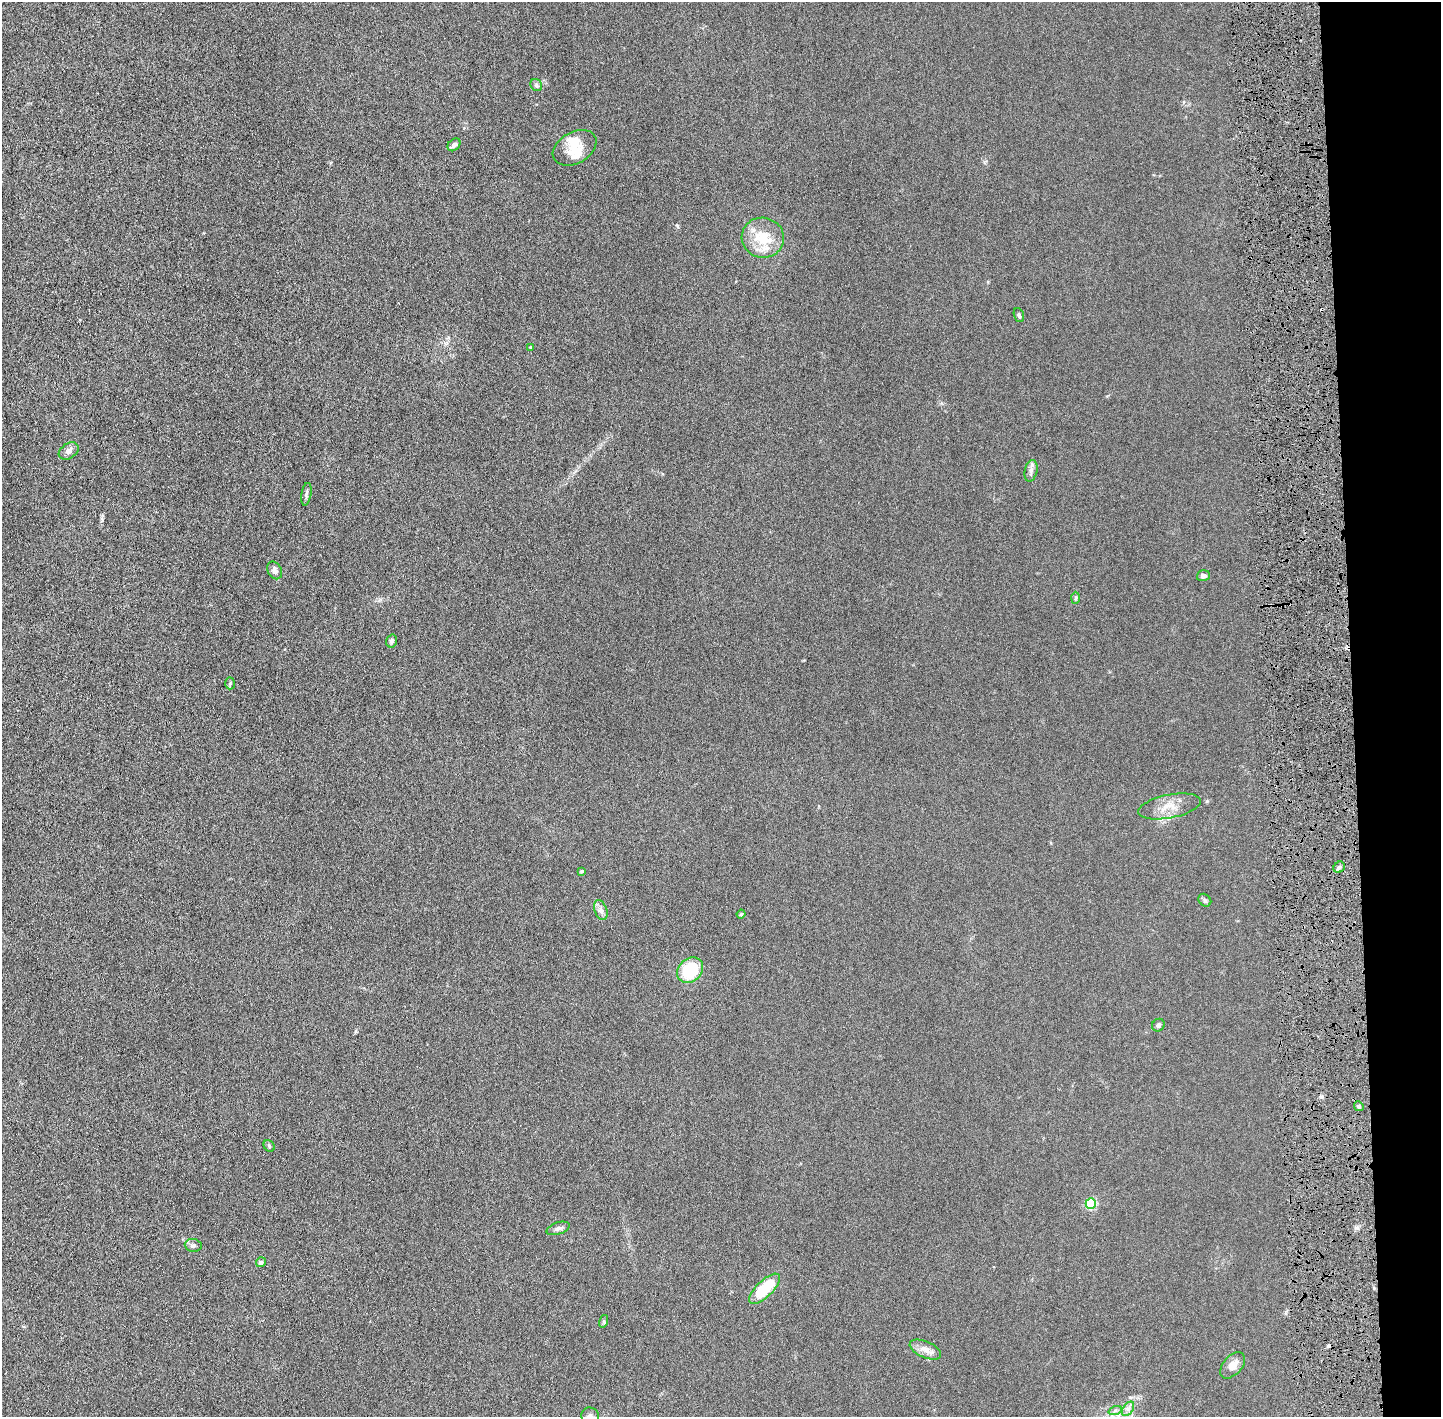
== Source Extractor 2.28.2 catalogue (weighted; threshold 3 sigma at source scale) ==
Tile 6 of 3 x 3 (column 3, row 2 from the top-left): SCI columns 2908-4346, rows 1421-2835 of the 4376 x 4256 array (HDU 1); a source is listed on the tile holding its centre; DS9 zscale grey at full resolution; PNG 1443 x 1419 px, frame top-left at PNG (2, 2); each listed source drawn as its Kron ellipse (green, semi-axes under 4 px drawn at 4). Shown black and unused: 6% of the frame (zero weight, under 4 of 8 exposures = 1% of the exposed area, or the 3 px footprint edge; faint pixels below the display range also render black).
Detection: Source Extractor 2.28.2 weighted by HDU 2 'WHT'; one run over the whole footprint, this tile lists its part. Background 0.0134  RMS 0.0044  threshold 0.0178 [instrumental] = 3 sigma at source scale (4.09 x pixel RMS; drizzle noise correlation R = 1.36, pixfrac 0.8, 0.05/0.05 arcsec/px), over >= 5 px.
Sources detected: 40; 1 cosmic-ray / hot-pixel residue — neither listed nor drawn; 4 inside a brighter listed object's ellipse — not listed separately; the other 35 listed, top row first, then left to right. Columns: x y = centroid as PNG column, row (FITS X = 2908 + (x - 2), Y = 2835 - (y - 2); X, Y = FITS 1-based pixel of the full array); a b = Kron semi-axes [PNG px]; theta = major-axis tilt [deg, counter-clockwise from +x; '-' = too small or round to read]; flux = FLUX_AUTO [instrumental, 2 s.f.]
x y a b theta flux
536 85 6 5 - 0.84
454 145 7 5 45 1.2
575 148 23 15 29 6.4
763 238 21 20 - 12
1019 315 7 5 -71 0.73
530 347 4 4 - 0.34
69 451 11 7 34 1.6
1031 471 11 6 76 1.4
306 494 11 5 80 0.97
275 570 9 7 -63 1.4
1203 576 6 5 - 1.3
1076 598 6 4 88 0.56
392 641 6 5 - 0.88
230 683 6 5 - 0.58
1169 806 32 11 11 5.9
1339 867 6 5 - 0.77
582 871 4 3 - 0.79
1205 900 7 5 -45 0.77
601 910 10 6 -69 1.6
741 914 4 4 - 0.44
690 970 14 11 43 17
1158 1025 7 6 - 0.98
1359 1106 5 4 - 0.6
269 1146 6 5 - 0.57
1091 1204 5 5 - 32
558 1228 12 6 18 1.4
193 1245 8 6 -8 1.1
261 1262 5 4 - 1.2
764 1289 20 8 45 16
604 1321 6 4 73 0.55
925 1350 17 8 -24 2.8
1233 1365 15 9 48 3.4
1128 1409 8 5 55 1.2
1115 1411 7 4 19 0.81
590 1416 9 8 - 1.6
Isophote crosses this tile's border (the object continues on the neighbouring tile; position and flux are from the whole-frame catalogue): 1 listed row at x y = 590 1416